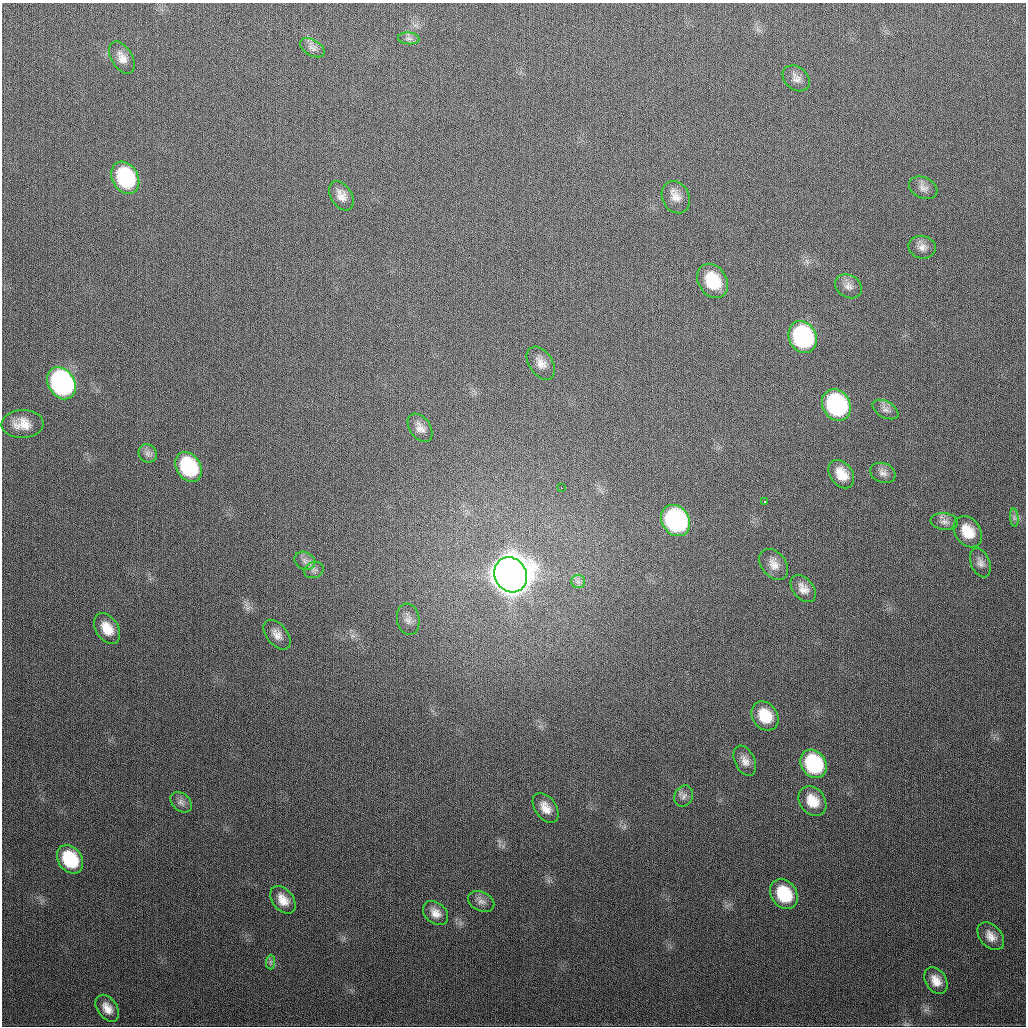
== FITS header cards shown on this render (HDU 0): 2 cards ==
NAXIS1  =                 1024
NAXIS2  =                 1024

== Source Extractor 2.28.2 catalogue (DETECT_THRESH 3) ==
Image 1024 x 1024 px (HDU 0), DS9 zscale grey, 1 PNG px = 1 image px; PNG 1028 x 1028 px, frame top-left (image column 1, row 1024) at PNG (2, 3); each listed source drawn as its Kron ellipse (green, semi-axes under 4 px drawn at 4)
Background 308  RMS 12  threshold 36.2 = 3 sigma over >= 5 px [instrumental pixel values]
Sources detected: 54; all 54 listed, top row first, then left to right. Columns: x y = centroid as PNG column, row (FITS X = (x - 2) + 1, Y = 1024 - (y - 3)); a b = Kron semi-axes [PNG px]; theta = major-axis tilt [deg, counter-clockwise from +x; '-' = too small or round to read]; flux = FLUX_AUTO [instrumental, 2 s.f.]
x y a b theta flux
409 38 11 6 -4 3.1e+03
312 48 13 8 -29 4.5e+03
122 58 18 10 -60 7.8e+03
796 78 15 11 -39 5.8e+03
125 178 17 13 -61 7.8e+04
923 188 15 10 -25 5.3e+03
341 196 16 10 -56 7.6e+03
676 197 17 13 -64 9.0e+03
922 247 14 11 -13 5.8e+03
713 281 18 14 -56 3.4e+04
849 286 14 11 -30 6.0e+03
803 337 16 13 -62 1.3e+05
541 363 18 11 -56 8.5e+03
61 383 17 13 -59 2.3e+05
836 405 16 13 -57 1.2e+05
885 410 14 8 -29 4.6e+03
22 424 21 14 1 1.4e+04
420 428 16 10 -55 6.5e+03
148 453 10 8 -48 3.8e+03
188 467 16 12 -58 6.5e+04
883 473 13 9 -21 4.6e+03
841 474 16 11 -53 1.3e+04
561 487 3 2 - 1.3e+03
765 502 3 3 - 2.4e+03
1014 518 9 4 -85 2.0e+03
676 520 16 13 -57 1.7e+05
944 522 14 8 -6 4.6e+03
968 532 17 12 -54 1.8e+04
305 561 11 8 -26 4.5e+03
980 563 15 9 -68 4.9e+03
774 564 17 12 -51 8.3e+03
314 570 10 8 21 3.5e+03
511 575 18 16 -57 3.5e+06
578 581 7 6 - 3.1e+03
803 589 15 10 -50 7.4e+03
408 619 16 11 -81 6.6e+03
107 629 17 11 -57 1.4e+04
277 635 17 10 -50 7.1e+03
765 716 16 12 -53 2.3e+04
745 761 16 10 -65 6.6e+03
814 764 15 12 -55 7.2e+04
684 796 11 9 63 4.0e+03
812 801 16 12 -52 1.6e+04
181 802 12 8 -43 3.8e+03
545 808 16 10 -55 9.7e+03
70 859 15 11 -53 4.7e+04
784 894 16 12 -53 3.9e+04
283 900 15 10 -51 1.0e+04
481 901 14 9 -26 4.8e+03
436 913 14 10 -42 7.6e+03
991 936 16 10 -49 8.1e+03
271 962 7 4 89 1.9e+03
936 981 14 10 -57 9.2e+03
107 1008 15 9 -55 8.5e+03